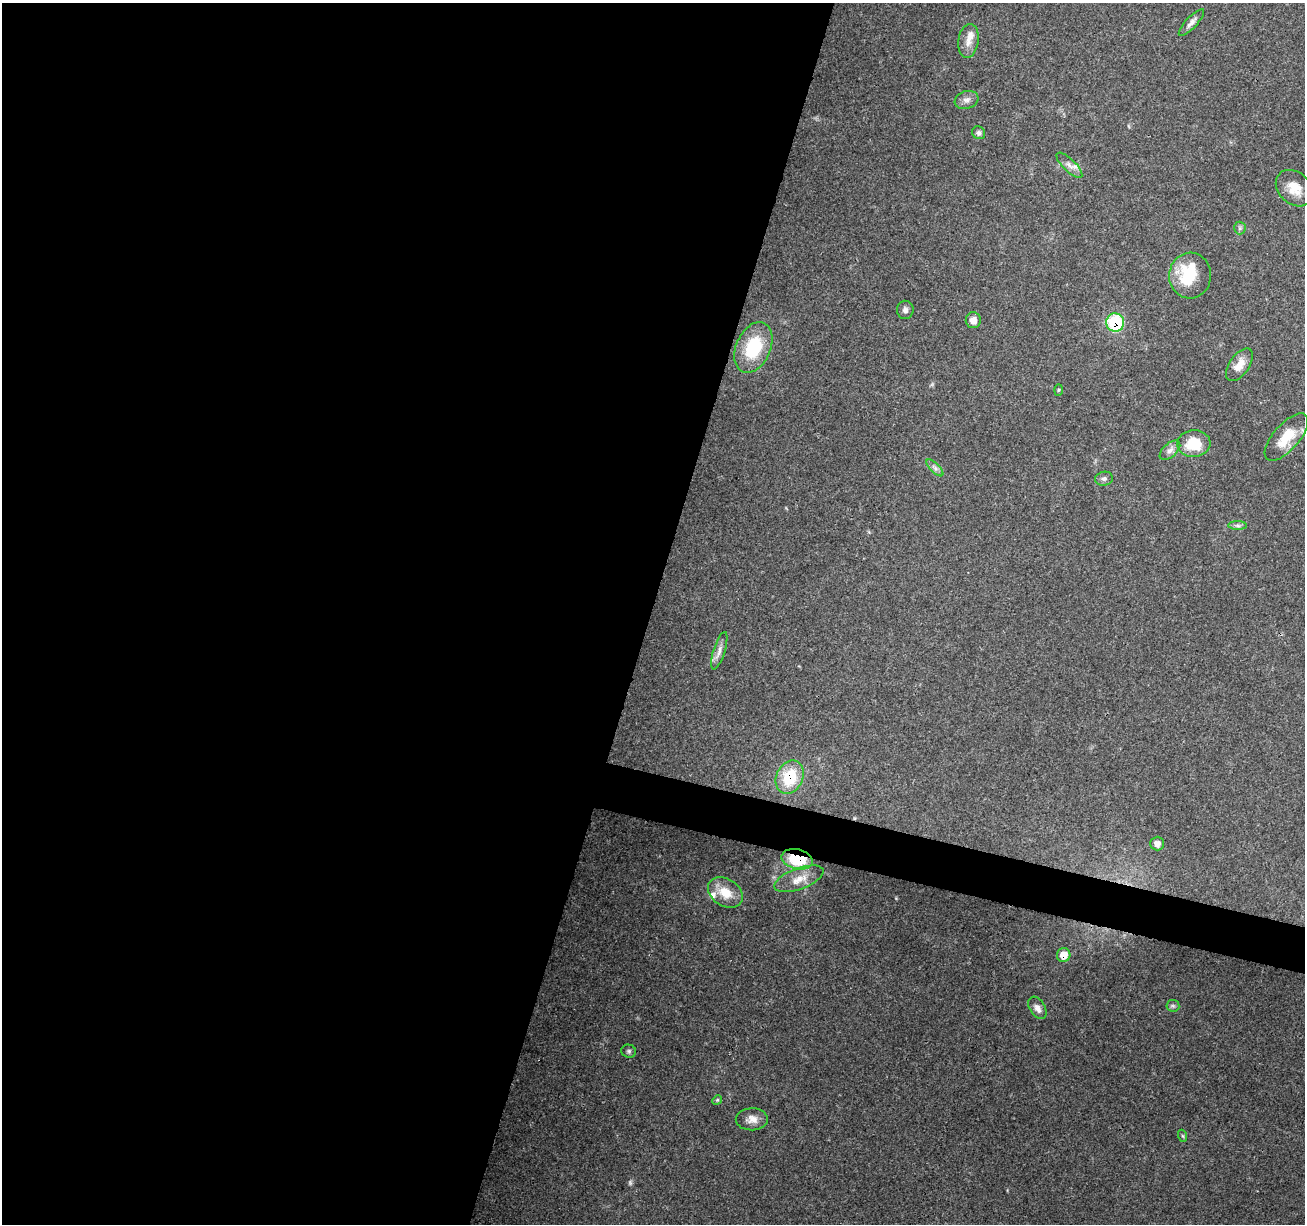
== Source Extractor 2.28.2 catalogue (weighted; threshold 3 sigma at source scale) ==
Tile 5 of 4 x 4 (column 1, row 2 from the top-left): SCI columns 11-1313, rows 2731-3952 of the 5222 x 5397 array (HDU 1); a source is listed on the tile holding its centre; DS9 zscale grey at full resolution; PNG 1307 x 1226 px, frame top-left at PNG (2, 3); each listed source drawn as its Kron ellipse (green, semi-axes under 4 px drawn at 4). Shown black and unused: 52% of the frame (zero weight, under 3 of 4 exposures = <1% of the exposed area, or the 3 px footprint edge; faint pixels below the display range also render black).
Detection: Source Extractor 2.28.2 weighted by HDU 2 'WHT'; one run over the whole footprint, this tile lists its part. Background 0.0493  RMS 0.0061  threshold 0.0273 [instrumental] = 3 sigma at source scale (4.5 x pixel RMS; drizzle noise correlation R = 1.50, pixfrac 1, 0.0396/0.0396 arcsec/px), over >= 5 px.
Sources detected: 37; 1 too faint to see at this stretch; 1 inside a brighter object's white glare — neither listed nor drawn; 2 inside a brighter listed object's ellipse — not listed separately; the other 33 listed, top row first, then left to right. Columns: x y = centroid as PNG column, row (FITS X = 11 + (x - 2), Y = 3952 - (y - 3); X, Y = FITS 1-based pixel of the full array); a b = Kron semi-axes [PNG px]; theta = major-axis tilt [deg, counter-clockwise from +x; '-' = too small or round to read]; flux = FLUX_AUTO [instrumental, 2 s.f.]
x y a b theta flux
1191 23 17 5 47 3.1
968 41 17 10 82 5.6
967 100 12 8 19 3.2
979 133 7 6 - 1.9
1069 165 17 6 -44 3.9
1294 188 21 15 -43 9.9
1240 228 6 6 - 1.3
1190 276 23 21 86 26
905 310 9 8 - 2.2
973 320 8 7 - 5.1
1115 322 9 9 - 46
753 348 26 17 66 30
1239 365 19 9 55 7.4
1058 390 6 4 88 0.71
1286 437 29 13 49 17
1194 444 16 13 3 18
1170 450 12 7 41 3.1
935 468 11 4 -45 2.1
1104 479 9 7 10 1.8
1238 526 9 4 -1 1.7
719 651 19 5 73 4
790 777 17 13 67 25
1157 844 7 7 - 3.6
797 859 16 10 -13 27
799 879 26 10 20 9.4
725 892 19 13 -33 12
1064 955 7 7 - 8.1
1173 1006 6 6 - 1.2
1037 1008 12 7 -59 3.9
629 1051 7 6 - 1.4
717 1100 5 4 - 0.78
752 1119 16 11 1 5.5
1183 1136 6 4 -71 0.78
Overlapping masked pixels (flux is a lower limit): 4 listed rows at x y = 1115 322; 790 777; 797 859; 1064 955